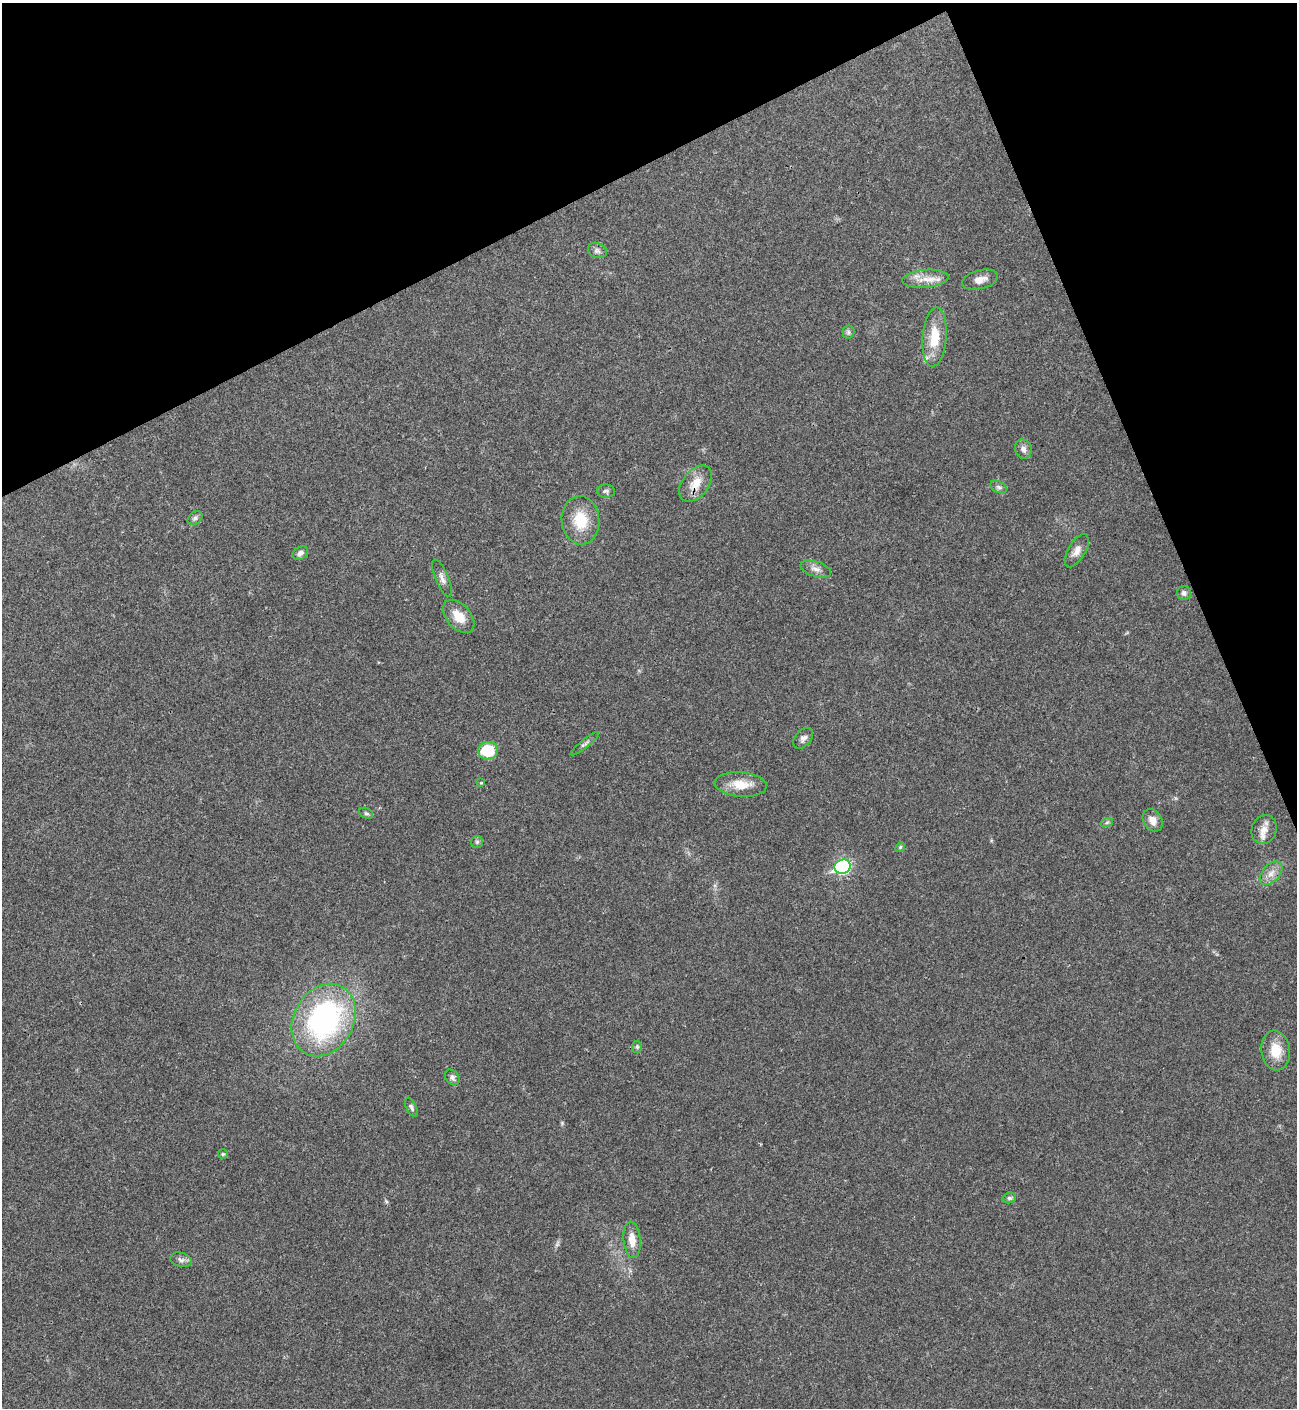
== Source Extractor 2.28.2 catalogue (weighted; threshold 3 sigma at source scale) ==
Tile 3 of 4 x 4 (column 3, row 1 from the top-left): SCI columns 2876-4170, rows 4220-5625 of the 5620 x 5631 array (HDU 1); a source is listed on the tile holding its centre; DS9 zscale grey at full resolution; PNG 1299 x 1410 px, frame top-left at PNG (2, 3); each listed source drawn as its Kron ellipse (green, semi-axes under 4 px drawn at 4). Shown black and unused: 21% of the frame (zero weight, under 3 of 4 exposures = <1% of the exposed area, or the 3 px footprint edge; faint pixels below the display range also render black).
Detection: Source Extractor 2.28.2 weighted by HDU 2 'WHT'; one run over the whole footprint, this tile lists its part. Background 0.0207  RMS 0.004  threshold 0.018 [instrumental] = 3 sigma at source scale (4.5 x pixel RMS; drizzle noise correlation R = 1.50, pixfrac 1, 0.05/0.05 arcsec/px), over >= 5 px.
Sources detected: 40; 1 inside a brighter listed object's ellipse — not listed separately; the other 39 listed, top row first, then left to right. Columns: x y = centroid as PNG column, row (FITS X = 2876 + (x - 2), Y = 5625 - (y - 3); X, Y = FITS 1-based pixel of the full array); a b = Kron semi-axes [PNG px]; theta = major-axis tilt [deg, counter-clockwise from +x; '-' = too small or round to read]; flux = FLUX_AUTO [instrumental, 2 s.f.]
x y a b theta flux
597 250 10 7 -24 1.4
925 279 23 9 5 5.4
980 280 18 9 14 3.3
848 332 6 6 - 0.89
935 337 29 12 85 11
1023 449 10 8 -71 1.8
696 483 20 13 51 6.5
999 487 9 5 -27 1.1
606 491 9 6 -2 1.1
195 518 8 6 38 1
580 520 24 19 -84 12
1077 551 18 8 59 3.1
300 553 8 6 33 1.6
816 569 16 7 -17 2.4
442 578 20 6 -67 2.2
1184 593 7 7 - 1.3
459 616 19 12 -49 6.4
803 738 12 8 48 1.7
585 744 18 4 38 1.2
488 751 10 8 6 15
481 783 4 3 - 0.37
741 784 26 12 -4 7.4
366 813 7 5 -28 0.77
1153 820 12 9 -56 3.1
1107 822 6 4 19 0.6
1264 829 15 12 67 3.8
477 842 6 6 - 0.77
900 847 5 4 - 0.54
842 867 8 7 - 53
1271 873 14 8 48 3.2
324 1020 38 30 60 77
637 1047 6 5 - 0.66
1276 1051 20 14 -82 8.1
452 1077 8 6 -53 1.3
411 1107 10 5 -63 1
223 1154 5 5 - 0.56
1009 1198 7 5 14 0.81
632 1240 18 8 -85 4.8
181 1260 11 7 -14 1.5
Overlapping masked pixels (flux is a lower limit): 1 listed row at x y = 696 483